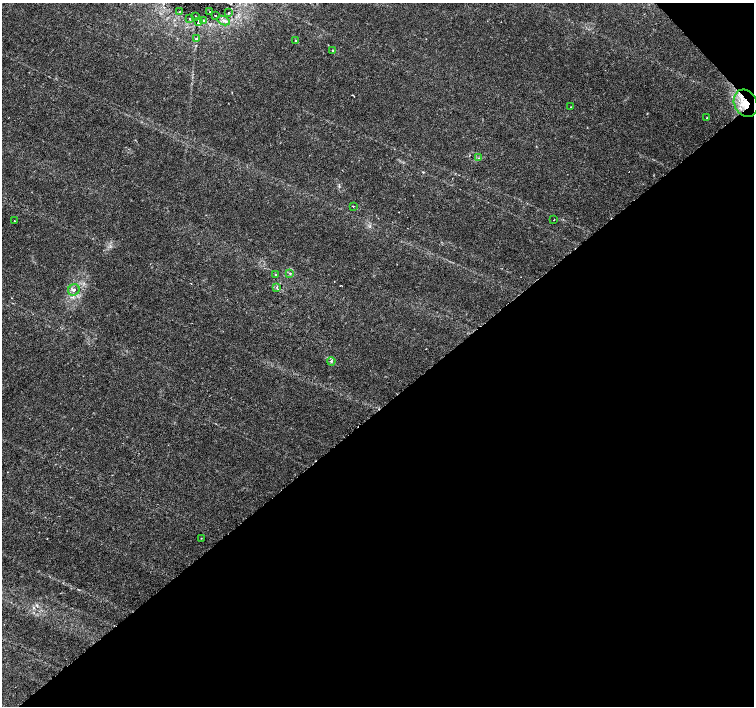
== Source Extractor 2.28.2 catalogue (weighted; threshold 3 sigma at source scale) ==
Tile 12 of 4 x 4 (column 4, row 3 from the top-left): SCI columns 4519-6022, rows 1619-3025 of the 6022 x 5990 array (HDU 1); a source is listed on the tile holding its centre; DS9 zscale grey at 2 x 2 block average (1 PNG px = mean of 2 x 2 image px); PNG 756 x 708 px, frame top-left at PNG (2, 3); each listed source drawn as its Kron ellipse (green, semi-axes under 4 px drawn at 4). Shown black and unused: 43% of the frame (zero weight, under 3 of 6 exposures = <1% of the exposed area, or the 3 px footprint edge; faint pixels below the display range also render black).
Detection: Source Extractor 2.28.2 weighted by HDU 2 'WHT'; one run over the whole footprint, this tile lists its part. Background 0.0355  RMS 0.0022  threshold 0.00893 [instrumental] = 3 sigma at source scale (4.09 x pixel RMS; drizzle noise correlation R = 1.36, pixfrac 0.8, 0.0396/0.0396 arcsec/px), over >= 5 px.
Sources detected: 26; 1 inside a brighter listed object's ellipse — not listed separately; the other 25 listed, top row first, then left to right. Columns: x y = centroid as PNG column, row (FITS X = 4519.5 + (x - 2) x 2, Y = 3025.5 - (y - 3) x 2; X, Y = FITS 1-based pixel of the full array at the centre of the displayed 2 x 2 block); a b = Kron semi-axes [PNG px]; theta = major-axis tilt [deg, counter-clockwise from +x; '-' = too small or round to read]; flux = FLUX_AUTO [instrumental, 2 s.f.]
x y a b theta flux
180 11 2 2 - 0.19
209 12 2 2 - 0.31
229 13 4 2 - 0.51
215 15 2 2 - 0.25
196 16 2 2 - 0.43
189 19 4 2 - 0.32
223 20 6 3 -26 1.4
204 21 3 3 - 0.49
198 22 4 2 - 1.2
196 39 4 2 - 0.45
295 40 3 2 - 0.26
333 51 3 2 - 0.52
746 103 14 11 -62 9.1
571 107 2 2 - 0.2
707 118 3 2 - 0.25
479 158 3 2 - 0.3
353 206 2 2 - 0.35
554 220 2 2 - 0.22
14 221 2 2 - 0.15
290 273 3 3 - 0.54
276 274 3 2 - 0.29
277 287 3 2 - 0.36
74 290 6 5 - 1.5
331 361 4 3 - 0.64
201 538 2 2 - 0.19
Overlapping masked pixels (flux is a lower limit): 1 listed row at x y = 746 103
Diffuse or blended objects may show on this block-average render without a row.